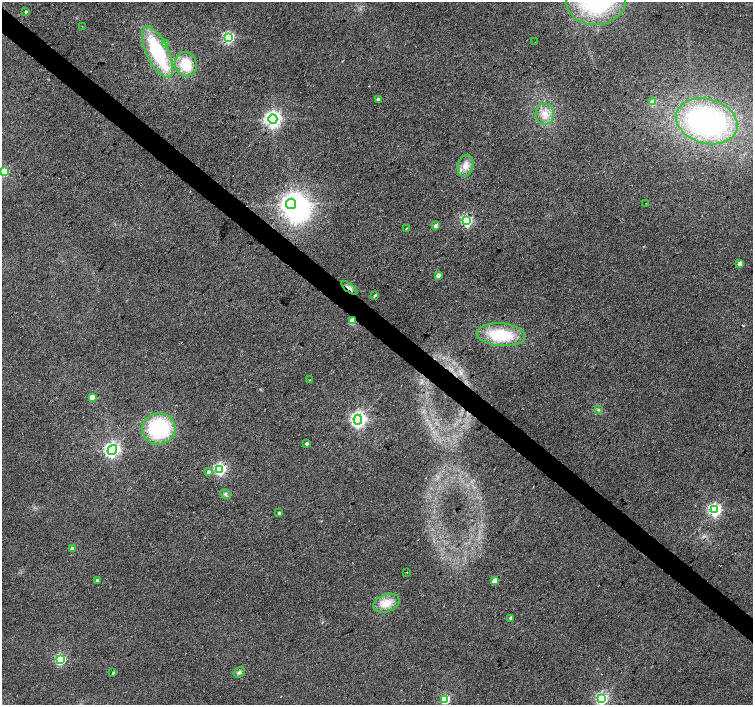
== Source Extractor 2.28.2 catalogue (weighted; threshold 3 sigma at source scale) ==
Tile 11 of 4 x 4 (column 3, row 3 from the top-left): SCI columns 3010-4511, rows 1642-3047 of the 6013 x 6028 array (HDU 1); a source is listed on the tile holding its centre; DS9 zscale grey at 2 x 2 block average (1 PNG px = mean of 2 x 2 image px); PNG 755 x 707 px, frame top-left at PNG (2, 2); each listed source drawn as its Kron ellipse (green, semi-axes under 4 px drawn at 4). Shown black and unused: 4% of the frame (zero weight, under 2 of 3 exposures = <1% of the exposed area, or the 3 px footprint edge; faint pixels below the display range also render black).
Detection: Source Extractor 2.28.2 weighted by HDU 2 'WHT'; one run over the whole footprint, this tile lists its part. Background 0.0342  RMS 0.0086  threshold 0.0388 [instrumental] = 3 sigma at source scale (4.5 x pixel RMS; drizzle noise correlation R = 1.50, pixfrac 1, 0.0396/0.0396 arcsec/px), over >= 5 px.
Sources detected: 52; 1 inside a brighter object's white glare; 2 cosmic-ray / hot-pixel residue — neither listed nor drawn; the other 49 listed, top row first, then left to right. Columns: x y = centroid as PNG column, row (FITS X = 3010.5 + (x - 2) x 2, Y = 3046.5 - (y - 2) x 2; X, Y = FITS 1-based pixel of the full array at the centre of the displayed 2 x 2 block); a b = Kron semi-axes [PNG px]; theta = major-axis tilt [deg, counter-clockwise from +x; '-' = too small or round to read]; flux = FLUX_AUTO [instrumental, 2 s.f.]
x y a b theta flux
596 2 30 23 6 220
26 11 3 3 - 3.1
82 26 2 2 - 1.7
228 38 4 3 - 270
535 42 2 2 - 2.1
166 44 3 3 - 16
158 52 27 11 -65 160
186 64 12 10 -73 51
378 99 3 2 - 5.2
653 102 3 3 - 30
545 114 10 9 - 21
273 119 4 4 - 930
707 121 31 22 -16 400
466 166 11 7 74 18
4 172 3 3 - 110
646 203 2 2 - 1.3
291 204 5 5 - 1200
467 221 4 3 - 280
436 226 3 2 - 17
406 228 3 2 - 1.2
740 263 3 3 - 23
438 275 3 2 - 15
349 288 10 3 -38 11
375 296 4 2 - 2.1
352 321 3 3 - 32
501 335 24 11 -5 97
310 380 2 2 - 1.5
92 397 3 3 - 30
598 410 4 3 - 2.4
358 420 5 4 - 740
159 429 17 15 13 150
307 444 3 2 - 7.3
112 450 5 4 - 640
220 469 4 3 - 310
208 472 3 3 - 7.3
225 494 5 4 - 3.8
715 510 4 4 - 430
279 513 2 2 - 4.5
72 549 3 3 - 14
407 572 2 2 - 0.82
97 580 3 2 - 5.6
495 580 3 3 - 28
386 603 13 8 21 31
511 618 3 2 - 4.6
60 660 4 4 - 190
239 672 6 4 36 4.8
113 673 3 2 - 2.5
445 699 3 3 - 150
602 699 4 4 - 310
Overlapping masked pixels (flux is a lower limit): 2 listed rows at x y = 349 288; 352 321
Isophote crosses this tile's border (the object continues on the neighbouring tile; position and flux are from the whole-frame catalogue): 3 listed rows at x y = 596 2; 4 172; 602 699